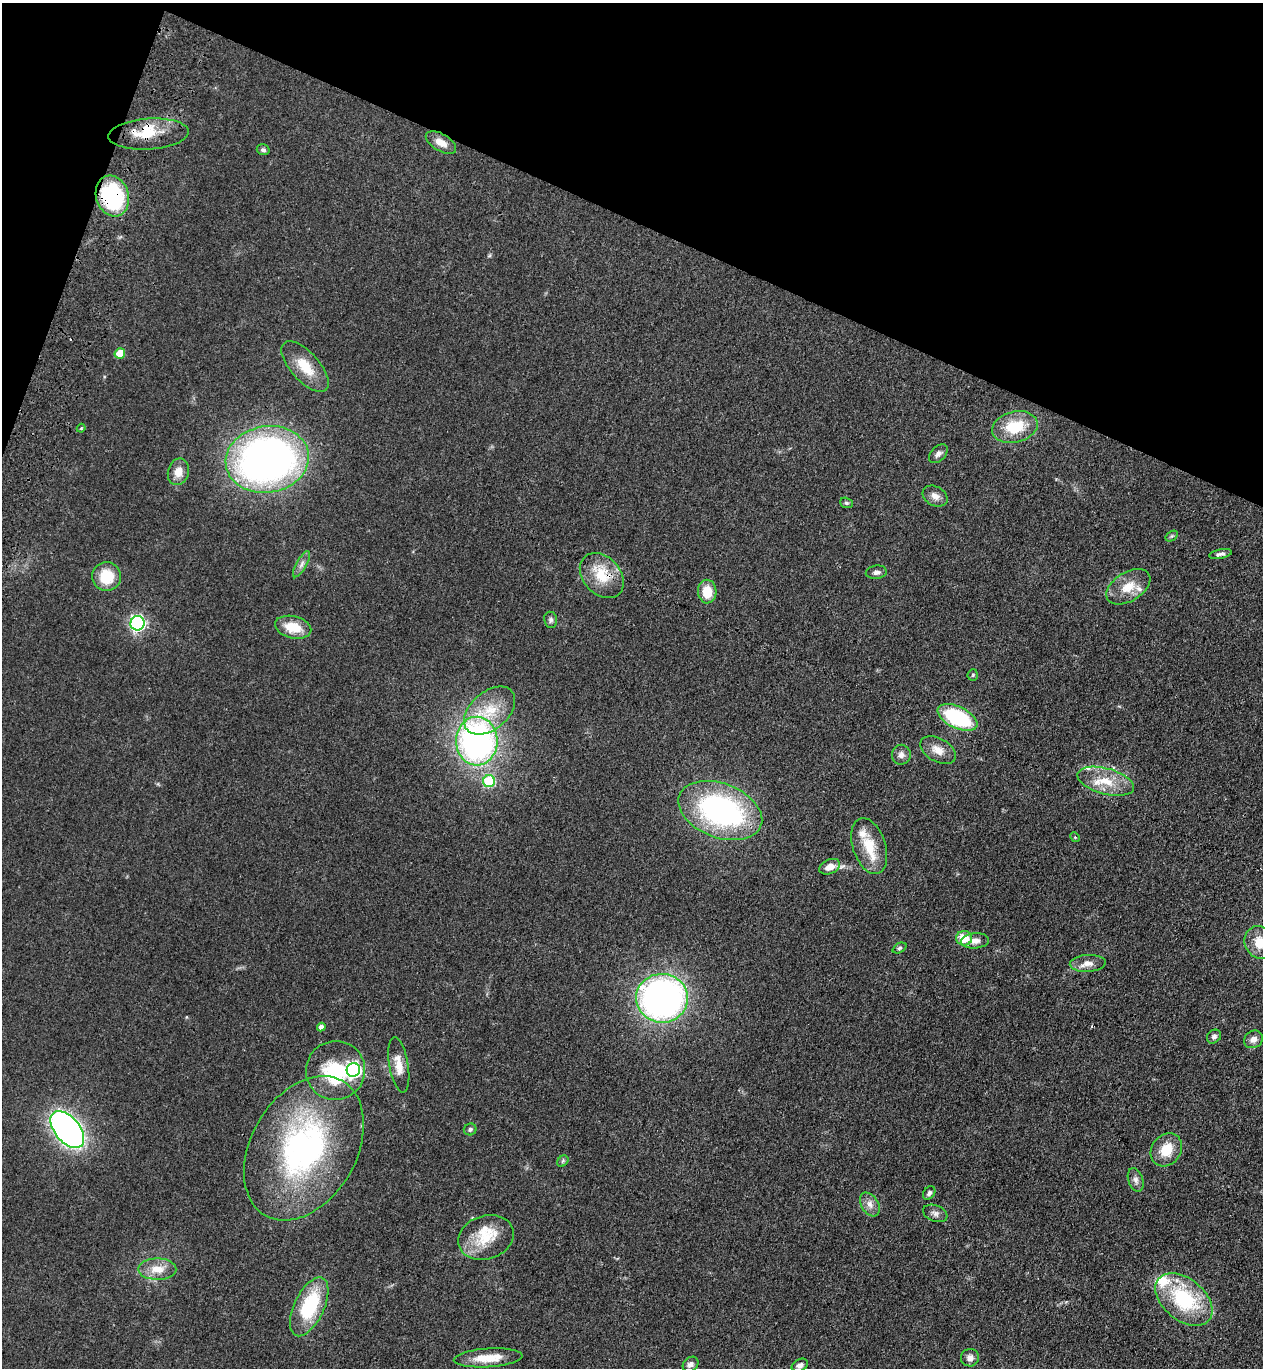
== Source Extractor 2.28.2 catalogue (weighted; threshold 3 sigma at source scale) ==
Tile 2 of 4 x 4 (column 2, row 1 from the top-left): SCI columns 1509-2769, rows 4145-5510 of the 5668 x 5559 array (HDU 1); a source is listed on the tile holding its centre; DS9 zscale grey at full resolution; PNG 1265 x 1370 px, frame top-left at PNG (2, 3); each listed source drawn as its Kron ellipse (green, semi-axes under 4 px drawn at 4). Shown black and unused: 18% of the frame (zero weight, under 3 of 4 exposures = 6% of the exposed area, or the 3 px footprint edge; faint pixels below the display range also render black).
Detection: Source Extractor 2.28.2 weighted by HDU 2 'WHT'; one run over the whole footprint, this tile lists its part. Background 0.0513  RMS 0.0058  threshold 0.0259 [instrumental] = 3 sigma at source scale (4.5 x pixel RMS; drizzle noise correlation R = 1.50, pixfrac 1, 0.05/0.05 arcsec/px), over >= 5 px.
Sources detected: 72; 1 cosmic-ray / hot-pixel residue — neither listed nor drawn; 6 inside a brighter listed object's ellipse — not listed separately; the other 65 listed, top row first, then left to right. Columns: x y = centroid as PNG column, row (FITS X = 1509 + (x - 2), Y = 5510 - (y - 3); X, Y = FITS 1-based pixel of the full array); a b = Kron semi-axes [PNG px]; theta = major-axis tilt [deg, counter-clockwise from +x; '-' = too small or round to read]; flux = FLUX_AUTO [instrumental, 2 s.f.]
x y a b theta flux
149 134 40 15 4 16
441 142 17 8 -31 5.6
263 150 6 5 - 1.2
112 196 21 16 -73 58
120 353 5 5 - 13
305 367 31 14 -48 15
1015 427 23 15 13 21
81 428 4 4 - 0.55
938 454 11 7 46 2.5
267 459 42 33 9 290
178 472 13 10 75 6.3
935 496 13 9 -29 3.9
846 503 6 5 - 0.93
1172 536 7 4 34 0.96
1220 554 11 4 10 1.8
301 564 15 5 60 2.5
876 572 10 6 6 2.4
602 576 25 18 -47 17
107 577 14 14 - 16
1128 587 24 14 32 11
707 592 12 9 -88 11
551 620 8 6 -82 1.5
138 623 7 7 - 130
293 627 18 11 -14 14
973 675 5 5 - 0.76
490 711 30 18 41 20
957 717 21 11 -26 50
477 741 24 21 89 180
938 750 19 11 -29 6.6
901 755 10 9 - 2.8
489 781 6 6 - 33
1106 781 29 13 -15 15
720 811 44 27 -21 130
1075 837 5 4 - 0.64
869 846 29 16 -72 17
830 867 11 7 24 6.1
964 938 8 7 - 12
975 941 14 7 5 4
1260 942 17 14 -59 11
900 948 7 4 26 1.1
1088 963 18 8 4 4.9
662 998 26 24 -2 260
321 1027 4 4 - 3.2
1214 1037 7 6 - 1.7
1253 1039 10 8 32 3.5
399 1065 28 9 -80 8.7
335 1070 30 29 - 39
353 1070 7 6 - 160
470 1129 6 6 - 1.3
67 1130 22 12 -50 260
304 1148 77 53 60 150
1166 1150 17 14 53 13
563 1161 6 5 - 0.92
1136 1180 12 7 -70 2.5
929 1193 7 5 52 1.6
870 1204 13 8 -58 3.8
935 1213 13 8 -21 2.6
486 1237 28 21 19 19
157 1269 19 11 -1 9.1
1184 1299 33 21 -40 48
309 1307 32 15 65 40
488 1358 34 9 4 11
970 1358 9 8 - 3.1
690 1364 8 6 39 2.4
800 1365 8 6 26 2.3
Overlapping masked pixels (flux is a lower limit): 3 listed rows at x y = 149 134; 112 196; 602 576
Isophote crosses this tile's border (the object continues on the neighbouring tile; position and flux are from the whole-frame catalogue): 1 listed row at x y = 1260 942